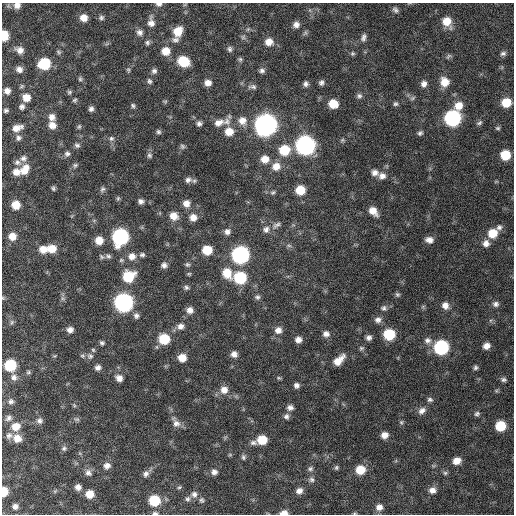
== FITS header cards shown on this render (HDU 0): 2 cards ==
NAXIS1  =                  512 / Axis length
NAXIS2  =                  512 / Axis length

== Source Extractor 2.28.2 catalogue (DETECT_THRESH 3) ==
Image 512 x 512 px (HDU 0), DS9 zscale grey, 1 PNG px = 1 image px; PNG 516 x 516 px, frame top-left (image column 1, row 512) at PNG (2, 3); no overlay
Background 425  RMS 12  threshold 37.1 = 3 sigma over >= 5 px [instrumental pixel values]
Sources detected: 215; all 215 listed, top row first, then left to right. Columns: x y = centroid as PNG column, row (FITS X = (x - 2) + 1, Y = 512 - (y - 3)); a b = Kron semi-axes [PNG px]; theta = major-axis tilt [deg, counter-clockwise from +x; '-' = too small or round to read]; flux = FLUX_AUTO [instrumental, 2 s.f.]
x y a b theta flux
159 4 8 5 -2 2500
185 4 6 3 19 850
17 5 9 8 - 5100
395 10 9 7 -41 2600
84 18 7 7 - 7400
101 18 6 6 - 1900
151 22 13 8 -87 5600
447 22 11 9 -63 13000
296 25 8 7 - 4100
248 29 6 4 45 1300
178 31 10 8 59 14000
140 32 8 8 - 3600
4 35 7 6 - 23000
243 37 6 6 - 1800
363 37 10 6 77 3100
175 40 10 8 18 3600
269 42 10 9 - 7300
147 43 7 6 - 2000
230 49 8 6 -77 2300
20 50 10 8 -28 5400
165 51 9 9 - 11000
58 52 8 5 -28 1400
352 53 6 6 - 1400
503 53 8 6 21 2400
448 56 9 5 45 1800
240 59 6 6 - 1600
183 61 10 8 -26 27000
44 64 8 8 - 42000
19 69 8 7 - 4500
128 70 7 5 -69 1300
154 71 7 7 - 2600
262 71 7 6 - 2500
80 79 6 5 - 1500
149 81 7 5 -63 1900
444 82 10 9 - 11000
208 83 7 6 - 5400
321 83 6 5 - 2400
306 84 7 6 - 2600
424 84 8 7 - 4100
22 86 6 5 - 1200
252 87 13 6 0 3100
7 91 7 6 - 4500
69 92 6 5 - 1500
359 96 7 7 - 2100
26 98 8 7 - 9300
412 98 8 5 28 1600
75 100 6 5 - 1300
165 102 5 5 - 1100
506 103 8 7 - 16000
334 104 9 6 -39 20000
395 104 6 6 - 1700
133 105 6 5 - 1600
458 105 10 9 - 10000
22 107 7 7 - 2900
91 109 5 4 - 2300
6 110 5 4 - 1700
52 117 9 8 - 5200
452 118 9 9 - 160000
242 121 11 11 - 7800
219 122 14 9 16 6900
227 122 11 10 - 5100
199 123 7 6 - 2500
479 123 8 5 30 1700
52 125 8 7 - 6600
266 125 10 10 - 600000
79 126 7 5 63 1300
17 128 13 7 18 7700
498 128 6 4 0 1300
158 132 6 5 - 1700
229 132 9 8 - 11000
420 133 6 5 - 2000
19 138 8 8 - 2900
111 138 7 7 - 2300
342 140 6 5 - 1200
77 145 8 6 -17 2200
305 145 10 9 - 330000
182 146 7 6 - 1700
284 150 10 9 - 24000
67 154 7 7 - 2500
149 155 8 6 -65 2000
505 155 7 7 - 21000
23 158 9 8 - 3500
265 159 10 9 - 8500
17 162 9 7 -18 3200
75 165 7 6 - 1800
276 166 10 9 - 8700
25 170 14 9 57 10000
16 172 8 8 - 6900
375 173 8 7 - 4400
382 176 10 8 0 4800
188 180 10 8 13 3700
53 188 7 4 -80 1500
102 189 8 6 60 2000
300 190 8 7 - 19000
273 192 7 6 - 1700
118 198 6 5 - 1300
141 201 6 5 - 2900
186 203 8 8 - 5700
16 205 7 7 - 12000
373 211 11 7 -48 8700
174 216 9 9 - 7900
193 217 9 8 - 6700
276 225 14 7 33 3600
499 227 8 7 - 3000
266 229 10 9 - 4700
227 232 8 8 - 3900
493 233 9 9 - 15000
12 236 8 8 - 8500
120 237 9 9 - 160000
99 240 7 7 - 9600
429 240 8 6 -11 4500
486 243 9 8 - 5000
289 245 7 4 -2 1700
43 249 9 8 - 8400
52 249 9 7 0 12000
207 250 8 7 - 20000
142 255 7 6 - 1900
240 255 9 9 - 210000
108 256 9 5 -15 2100
132 256 10 9 - 6300
101 257 8 5 -52 1600
187 264 6 6 - 1700
164 265 7 6 - 3100
227 273 13 10 -67 15000
189 274 6 4 7 1100
128 276 10 9 - 28000
240 278 9 8 - 50000
186 287 6 6 - 1900
397 294 7 6 - 1600
257 297 7 7 - 2200
3 298 5 4 - 940
62 298 7 4 -71 1800
124 303 9 9 - 290000
496 304 8 7 - 3000
445 305 9 8 - 5300
384 308 9 8 - 2700
190 310 8 8 - 4900
136 316 8 7 - 2800
378 320 9 8 - 4300
12 322 8 5 73 1700
181 326 9 8 - 4300
70 330 7 6 - 4100
278 330 9 9 - 5400
326 334 8 7 - 4300
389 334 8 8 - 35000
369 338 7 7 - 3200
164 339 9 8 - 28000
298 340 7 6 - 4700
428 340 10 8 -13 4100
102 343 6 5 - 1700
486 346 7 7 - 5700
441 347 9 8 - 100000
361 348 7 5 15 1600
93 350 6 4 -45 1100
234 354 7 7 - 4400
82 356 7 5 -20 1600
90 356 9 8 - 3000
182 358 8 7 - 9700
339 360 16 8 43 9900
10 365 8 8 - 41000
475 367 6 5 - 1800
98 368 7 6 - 3300
28 372 6 5 - 1300
14 377 9 8 - 3800
119 378 7 6 - 5300
279 378 6 5 - 1100
503 379 8 6 -12 2300
296 385 6 6 - 2900
224 390 10 10 - 7600
430 399 7 6 - 2100
11 401 8 7 - 2800
290 408 8 7 - 3400
422 411 11 8 42 4600
477 414 7 6 - 2100
286 416 7 7 - 2700
9 418 9 8 - 3200
77 419 7 5 -7 1600
39 421 8 8 - 2900
401 422 7 5 70 1400
176 423 15 9 -59 5500
16 426 10 9 - 10000
500 426 8 7 - 27000
384 435 7 6 - 5800
9 436 9 9 - 3500
17 438 10 9 - 8400
262 440 8 7 - 18000
253 443 9 6 -4 2800
64 448 8 6 27 2000
230 455 6 3 -18 910
243 457 7 6 - 1800
457 461 8 7 - 7800
107 466 8 7 - 4300
336 467 6 5 - 1400
310 469 7 6 - 2000
360 470 8 8 - 17000
214 472 8 7 - 3400
88 473 9 8 - 3800
445 473 6 6 - 1600
146 474 9 7 55 3200
312 480 7 7 - 2400
78 487 7 7 - 4100
179 487 6 4 27 1000
432 490 8 7 - 4900
4 491 7 5 88 17000
299 491 8 7 - 4300
90 494 8 7 - 11000
194 494 9 8 - 3300
188 499 7 6 - 2100
154 500 8 8 - 32000
202 500 6 6 - 1600
15 506 5 5 - 3300
379 507 8 7 - 4900
155 513 7 4 -7 1700
284 513 8 5 4 5000
354 513 6 3 0 840
At the frame edge (FLAGS 8, measured only in part): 8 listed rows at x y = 159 4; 17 5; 4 35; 3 298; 4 491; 155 513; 284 513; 354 513